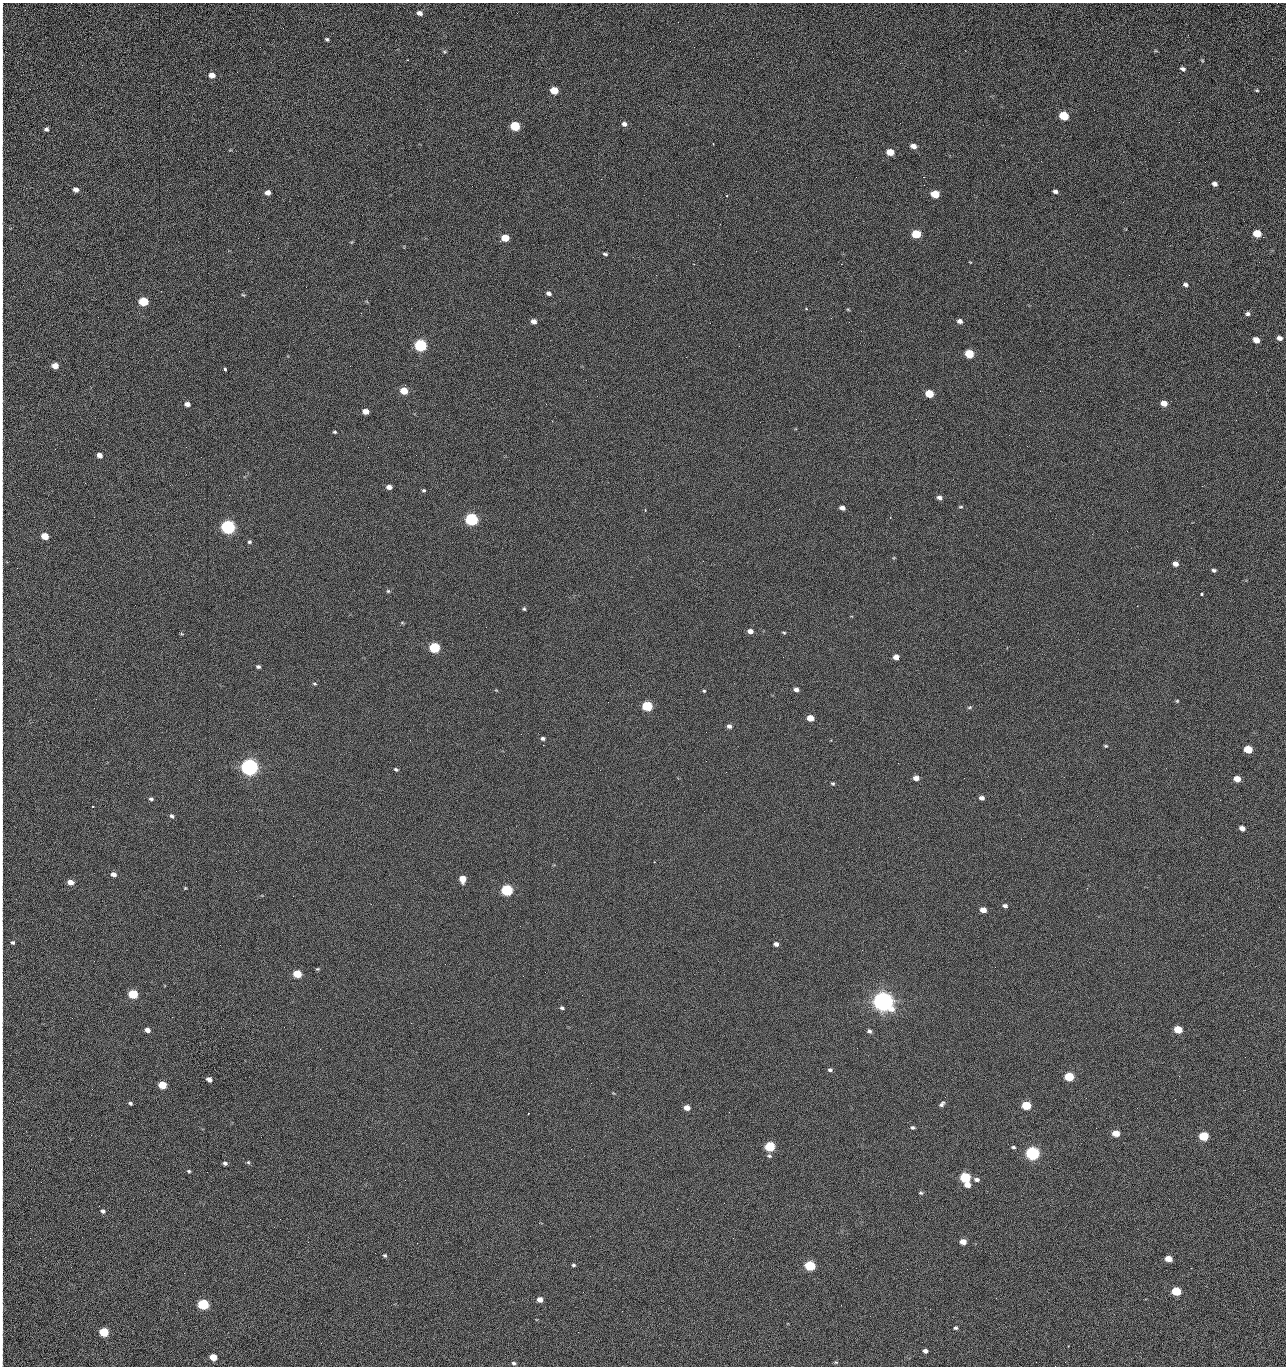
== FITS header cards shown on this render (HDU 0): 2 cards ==
NAXIS1  =                 1284 /fastest changing axis
NAXIS2  =                 1364 /next to fastest changing axis

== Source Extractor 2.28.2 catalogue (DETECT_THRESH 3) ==
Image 1284 x 1364 px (HDU 0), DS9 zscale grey, 1 PNG px = 1 image px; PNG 1288 x 1368 px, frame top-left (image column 1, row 1364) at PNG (2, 3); no overlay
Background 126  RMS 14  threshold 43.4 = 3 sigma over >= 5 px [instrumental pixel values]
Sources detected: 222; all 222 listed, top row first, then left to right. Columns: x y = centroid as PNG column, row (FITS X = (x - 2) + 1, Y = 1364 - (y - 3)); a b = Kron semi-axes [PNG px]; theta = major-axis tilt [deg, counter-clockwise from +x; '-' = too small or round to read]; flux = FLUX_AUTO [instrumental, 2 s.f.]
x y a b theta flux
419 13 6 4 -14 4.5e+03
2 29 14 2 90 2.5e+03
1188 35 3 2 - 1.7e+03
327 39 4 3 - 1.5e+03
670 41 2 2 - 2.2e+03
444 52 6 4 -19 1.3e+03
2 53 17 3 -86 3.2e+03
1202 60 6 4 -77 1.2e+03
1183 69 6 4 -22 2.7e+03
2 71 18 2 90 3.7e+03
212 75 6 5 - 8.5e+03
554 90 6 5 - 2.2e+04
1257 90 4 3 - 1.2e+03
2 110 15 2 90 2.8e+03
1064 116 6 5 - 4.3e+04
1179 122 2 2 - 1.2e+03
624 124 6 6 - 3.7e+03
515 126 6 5 - 5.3e+04
46 129 4 4 - 2.6e+03
2 140 19 2 90 3.6e+03
713 144 2 2 - 6.3e+02
913 146 6 5 - 6.4e+03
890 152 6 5 - 1.6e+04
2 160 14 2 90 2.4e+03
1005 160 2 2 - 1.3e+03
1041 161 3 2 - 2.0e+03
856 177 2 2 - 2.2e+03
923 177 2 2 - 3.0e+04
1215 184 5 4 - 3.8e+03
76 189 6 5 - 4.8e+03
2 191 10 2 90 1.3e+03
1055 191 5 4 - 2.7e+03
268 192 5 5 - 5.8e+03
935 194 6 5 - 2.8e+04
727 195 2 2 - 8.1e+02
1123 202 3 2 - 9.9e+02
2 218 15 2 90 2.9e+03
1257 233 6 5 - 2.4e+04
916 234 6 5 - 4.1e+04
2 236 12 2 90 2.4e+03
1263 237 2 2 - 1.0e+03
505 238 6 5 - 2.0e+04
2 253 16 2 90 2.6e+03
605 254 5 3 - 1.7e+03
970 262 5 3 - 6.9e+02
841 264 2 2 - 2.7e+04
2 269 10 2 90 1.9e+03
656 275 3 2 - 7.6e+02
1185 285 6 5 - 2.8e+03
306 287 2 2 - 6.6e+02
549 293 6 5 - 2.8e+03
243 295 6 3 -35 9.9e+02
143 301 6 5 - 5.1e+04
2 304 12 2 90 2.1e+03
806 309 3 3 - 1.1e+03
848 309 5 3 - 9.7e+02
1248 314 5 4 - 2.4e+03
534 321 6 5 - 5.0e+03
960 321 6 5 - 3.8e+03
849 322 3 2 - 6.8e+02
710 323 2 2 - 3.4e+03
1279 338 5 4 - 4.4e+03
1256 340 5 4 - 1.0e+04
420 345 6 5 - 1.6e+05
739 346 2 2 - 5.1e+02
2 348 10 2 90 1.9e+03
969 354 6 5 - 3.9e+04
55 366 5 5 - 1.1e+04
350 366 2 2 - 2.6e+03
225 369 3 3 - 6.1e+03
2 387 13 2 90 1.9e+03
404 391 6 5 - 1.9e+04
1256 392 2 2 - 1.5e+03
929 394 6 5 - 3.2e+04
1164 403 6 5 - 9.7e+03
187 404 5 4 - 4.8e+03
365 411 5 4 - 9.3e+03
335 432 4 3 - 1.3e+03
2 434 14 2 90 2.3e+03
1009 435 2 2 - 1.4e+03
1027 446 2 2 - 5.3e+02
186 447 2 2 - 2.9e+03
99 455 5 4 - 5.9e+03
2 466 9 2 90 1.5e+03
85 483 3 2 - 1.0e+03
389 487 5 4 - 5.1e+03
424 490 5 4 - 1.2e+03
939 498 6 5 - 3.7e+03
961 507 6 4 1 1.3e+03
842 508 5 4 - 4.9e+03
779 509 2 2 - 5.6e+02
645 510 3 3 - 7.9e+02
471 519 6 5 - 2.0e+05
228 527 6 6 - 3.2e+05
45 536 5 5 - 1.9e+04
249 542 5 5 - 1.6e+03
2 552 10 2 90 1.5e+03
1175 564 5 5 - 5.5e+03
17 568 2 2 - 4.1e+02
1214 570 5 4 - 2.2e+03
388 591 5 5 - 1.4e+03
1202 594 3 3 - 2.3e+03
524 609 4 4 - 1.3e+03
402 623 6 4 0 9.8e+02
750 631 6 4 -9 5.0e+03
784 633 5 3 - 1.2e+03
182 634 5 3 - 9.4e+02
2 644 15 2 90 2.4e+03
434 648 6 5 - 9.0e+04
896 657 5 4 - 6.9e+03
258 667 4 3 - 1.9e+03
314 684 6 4 -4 1.3e+03
796 689 5 5 - 3.9e+03
496 690 5 3 - 7.8e+02
2 691 10 2 90 1.5e+03
704 691 4 4 - 1.2e+03
1177 701 5 4 - 1.1e+03
647 706 6 5 - 7.4e+04
969 707 6 4 19 1.4e+03
810 718 5 5 - 1.4e+04
729 726 6 5 - 3.8e+03
543 738 5 4 - 2.5e+03
543 745 2 2 - 3.5e+03
2 746 10 2 90 1.5e+03
1106 746 5 4 - 1.2e+03
1248 749 6 5 - 2.7e+04
706 761 2 2 - 2.3e+03
249 767 6 6 - 7.2e+05
396 769 6 3 -36 1.5e+03
600 770 2 2 - 3.7e+02
726 772 2 2 - 2.7e+03
916 778 5 4 - 6.1e+03
1237 779 5 5 - 1.3e+04
833 783 5 4 - 1.3e+03
2 790 10 2 90 1.5e+03
982 798 6 5 - 3.9e+03
151 799 5 4 - 1.9e+03
93 806 2 2 - 6.5e+02
172 816 6 5 - 2.2e+03
1242 828 5 4 - 6.0e+03
654 862 2 2 - 5.3e+02
113 874 5 4 - 5.3e+03
462 879 6 5 - 1.3e+04
70 882 5 4 - 9.3e+03
185 888 5 4 - 8.7e+02
507 890 6 5 - 1.2e+05
1005 906 5 4 - 2.7e+03
983 910 5 4 - 9.5e+03
13 942 5 5 - 1.5e+03
776 944 4 4 - 3.4e+03
317 969 5 4 - 1.2e+03
297 974 6 5 - 3.3e+04
523 976 2 2 - 2.1e+03
133 994 6 5 - 5.2e+04
883 1001 7 6 - 1.2e+06
562 1008 5 4 - 1.9e+03
2 1019 11 2 90 1.6e+03
411 1023 2 2 - 5.6e+03
1178 1029 6 5 - 2.9e+04
147 1030 5 4 - 6.2e+03
869 1031 5 4 - 2.4e+03
857 1048 2 2 - 1.4e+03
1245 1057 2 2 - 1.8e+03
2 1067 12 2 90 2.0e+03
830 1070 6 4 9 2.2e+03
1179 1076 2 2 - 2.7e+03
1069 1077 6 5 - 4.7e+04
209 1079 5 4 - 5.4e+03
162 1085 6 5 - 3.0e+04
2 1089 12 2 90 2.2e+03
130 1103 5 4 - 1.8e+03
942 1104 8 4 48 2.5e+03
1026 1105 6 5 - 4.4e+04
687 1108 5 4 - 8.6e+03
729 1112 2 2 - 1.1e+03
2 1126 15 2 90 2.1e+03
912 1127 5 4 - 1.8e+03
1116 1133 5 4 - 1.7e+04
91 1135 2 2 - 2.6e+03
1204 1136 6 5 - 5.8e+04
770 1146 6 5 - 7.8e+04
1013 1147 4 3 - 1.9e+03
571 1149 3 2 - 1.0e+03
1032 1153 6 5 - 2.8e+05
769 1156 6 5 - 1.9e+03
2 1162 15 2 90 2.8e+03
248 1162 5 4 - 1.3e+03
225 1163 4 4 - 2.4e+03
189 1171 5 4 - 1.4e+03
965 1177 6 5 - 8.4e+04
976 1179 6 4 -8 3.6e+03
967 1185 5 4 - 9.7e+03
921 1193 6 4 -14 1.4e+03
103 1211 6 5 - 2.2e+03
280 1219 2 2 - 2.2e+03
2 1220 15 2 90 2.1e+03
308 1242 2 2 - 1.9e+03
963 1242 5 4 - 8.7e+03
417 1243 2 2 - 5.5e+03
385 1256 5 4 - 1.4e+03
1168 1259 5 4 - 1.4e+04
573 1265 5 4 - 1.6e+03
810 1266 6 5 - 8.0e+04
1191 1268 2 2 - 4.9e+02
2 1269 17 2 90 2.7e+03
1176 1291 6 5 - 4.6e+04
583 1292 2 2 - 5.2e+02
996 1298 2 2 - 2.8e+03
540 1300 5 4 - 7.5e+03
203 1304 6 5 - 9.9e+04
2 1308 19 2 88 3.7e+03
622 1311 2 2 - 7.5e+02
956 1328 4 4 - 1.8e+03
104 1332 6 5 - 5.3e+04
578 1332 2 2 - 3.7e+03
2 1342 18 2 90 3.1e+03
1068 1346 3 3 - 1.1e+03
925 1351 5 4 - 3.3e+03
213 1357 5 5 - 1.9e+04
836 1362 6 4 -40 1.3e+03
514 1363 5 4 - 1.8e+03
1055 1366 2 2 - 2.2e+03
At the frame edge (FLAGS 8, measured only in part): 31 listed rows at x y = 2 29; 2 53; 2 71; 2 110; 2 140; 2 160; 2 191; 2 218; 2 236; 2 253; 2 269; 2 304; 2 348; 2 387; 2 434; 2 466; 2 552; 2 644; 2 691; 2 746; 2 790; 2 1019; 2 1067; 2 1089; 2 1126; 2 1162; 2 1220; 2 1269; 2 1308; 2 1342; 1055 1366

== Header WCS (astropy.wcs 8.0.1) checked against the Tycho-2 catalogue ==
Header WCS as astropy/WCSLIB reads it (CRVAL/CRPIX/CD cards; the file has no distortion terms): RA---TAN/DEC--TAN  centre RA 15:41:40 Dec +51:59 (235.42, +51.99 deg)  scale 1.26 arcsec/px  FOV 26.9' x 28.5'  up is +92 deg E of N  parity flipped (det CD > 0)
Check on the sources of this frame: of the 60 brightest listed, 10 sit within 2.0 arcsec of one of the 11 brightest Tycho-2 stars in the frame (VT <= 12.29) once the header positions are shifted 0.48 arcsec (0.18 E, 0.45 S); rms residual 0.77 arcsec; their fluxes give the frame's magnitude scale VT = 24.51 - 2.5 log10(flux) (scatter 0.28 mag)
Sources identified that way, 10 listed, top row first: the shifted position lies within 2.0 arcsec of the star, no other Tycho-2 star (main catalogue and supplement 1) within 4.0 arcsec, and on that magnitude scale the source's flux lands within +1.5 / -3 mag of the star's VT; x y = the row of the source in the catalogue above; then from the Tycho-2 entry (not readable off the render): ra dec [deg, ICRS J2000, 3 dp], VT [Tycho-2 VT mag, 2 dp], TYC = Tycho-2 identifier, HIP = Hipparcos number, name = IAU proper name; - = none
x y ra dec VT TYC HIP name
420 345 235.614 +52.064 11.61 3489-1132-1 - -
471 519 235.514 +52.049 11.19 3489-1407-1 - -
228 527 235.515 +52.133 11.12 3489-1380-1 - -
249 767 235.378 +52.130 9.31 3489-1322-1 76850 -
507 890 235.303 +52.042 11.52 3489-958-1 - -
883 1001 235.232 +51.912 9.59 3489-824-1 - -
1032 1153 235.143 +51.862 10.97 3489-1016-1 - -
965 1177 235.131 +51.886 12.29 3489-908-1 - -
810 1266 235.084 +51.941 11.45 3489-1346-1 - -
203 1304 235.075 +52.152 11.74 3489-912-1 - -